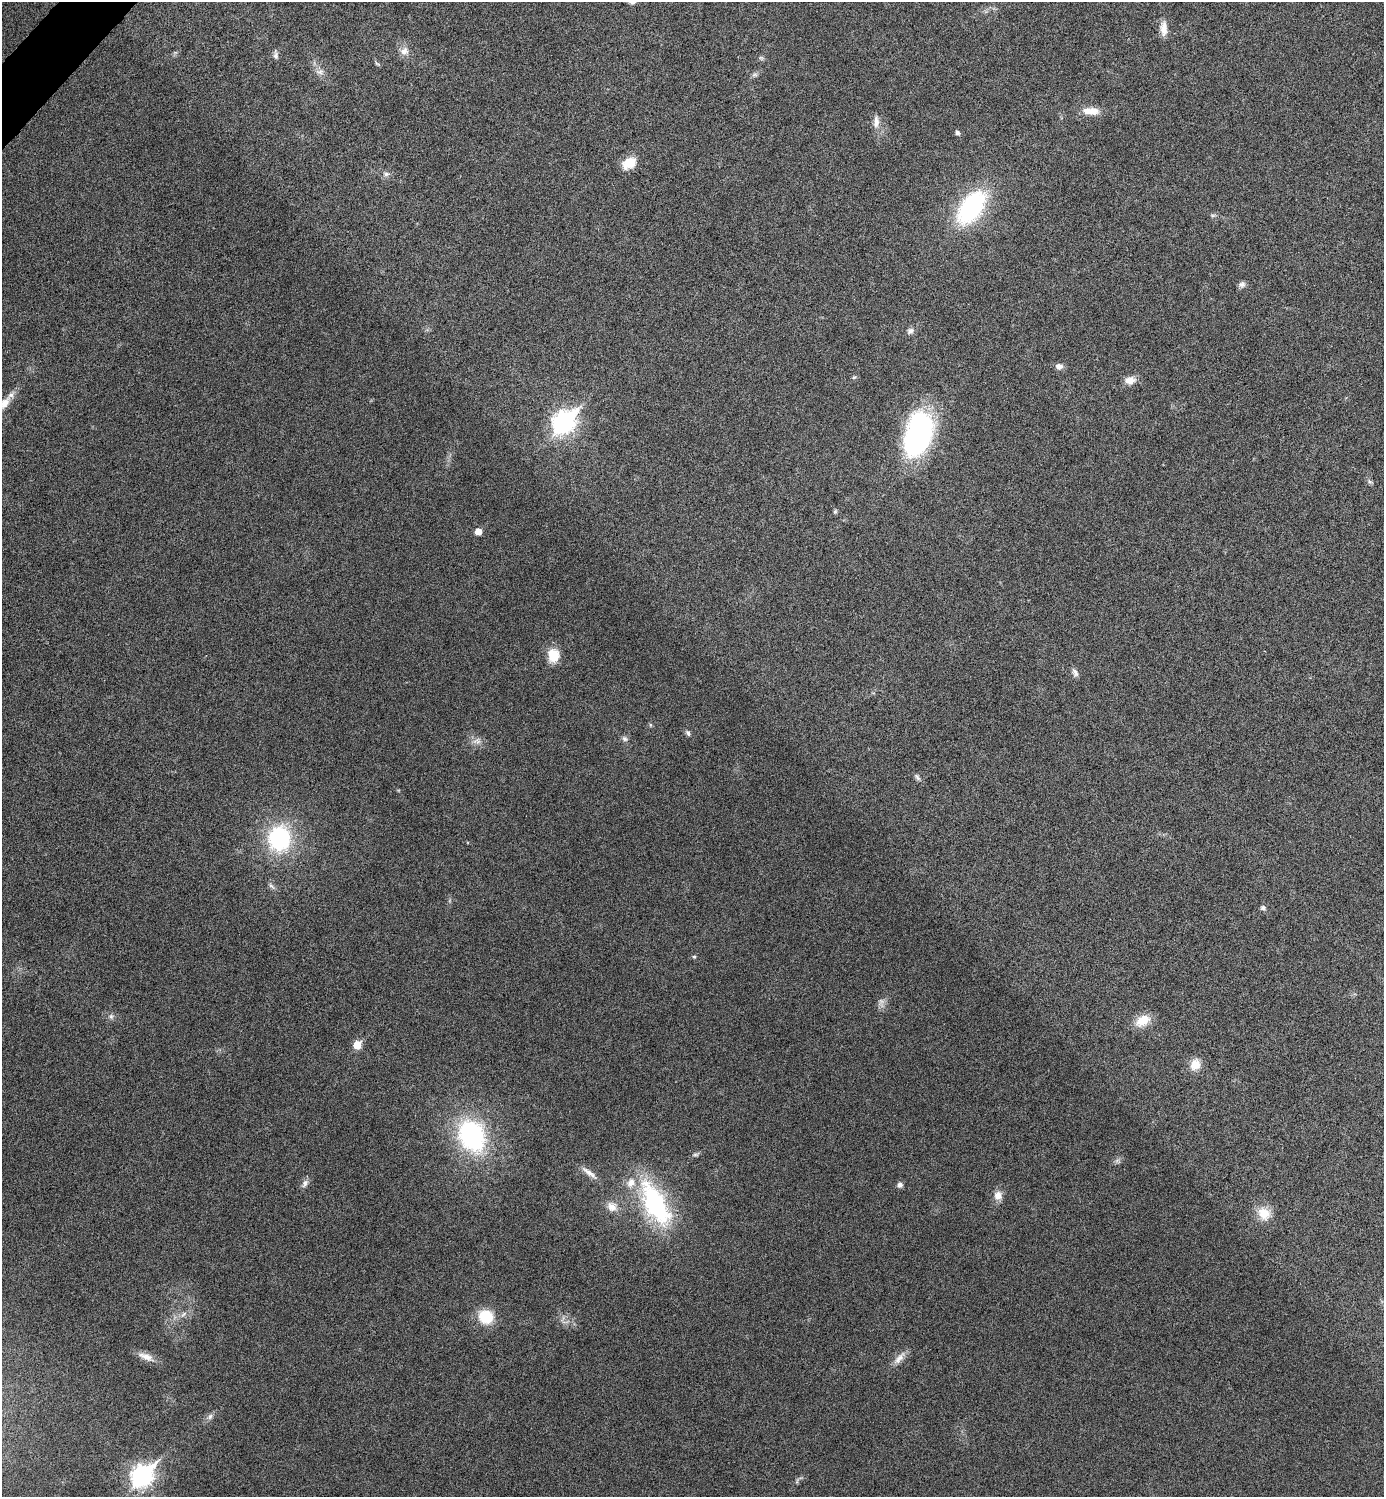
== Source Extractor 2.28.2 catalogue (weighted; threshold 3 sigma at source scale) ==
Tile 11 of 4 x 4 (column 3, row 3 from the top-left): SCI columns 2924-4305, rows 1501-2995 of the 5987 x 5987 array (HDU 1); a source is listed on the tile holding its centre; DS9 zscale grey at full resolution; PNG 1386 x 1499 px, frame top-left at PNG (2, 2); no overlay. Shown black and unused: <1% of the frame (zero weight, under 4 of 8 exposures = <1% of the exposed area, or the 3 px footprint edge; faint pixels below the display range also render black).
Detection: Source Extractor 2.28.2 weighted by HDU 2 'WHT'; one run over the whole footprint, this tile lists its part. Background 0.0326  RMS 0.0037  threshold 0.0151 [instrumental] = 3 sigma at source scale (4.09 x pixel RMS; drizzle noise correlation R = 1.36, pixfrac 0.8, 0.05/0.05 arcsec/px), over >= 5 px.
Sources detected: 59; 2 too faint to see at this stretch — not listed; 3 inside a brighter listed object's ellipse — not listed separately; the other 54 listed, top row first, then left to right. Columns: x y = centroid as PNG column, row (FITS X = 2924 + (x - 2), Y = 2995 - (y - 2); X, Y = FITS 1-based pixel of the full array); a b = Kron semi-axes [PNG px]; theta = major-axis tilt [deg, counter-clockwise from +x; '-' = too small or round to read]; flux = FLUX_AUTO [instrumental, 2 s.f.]
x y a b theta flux
1164 28 20 9 -90 3.2
404 51 12 11 - 2.6
276 55 12 6 -82 1.1
761 58 7 5 -42 0.64
377 63 8 3 -45 0.5
319 72 12 6 -11 1.6
754 75 9 4 1 0.74
1090 111 22 9 -3 4.5
876 122 18 8 88 2.5
957 132 5 4 - 0.99
629 163 16 11 32 6.4
386 174 7 6 - 0.98
971 208 38 21 53 44
1213 215 6 4 18 0.54
1242 284 9 7 22 1.1
910 331 8 7 - 1.4
1059 366 8 7 - 1.8
854 377 6 4 41 0.47
1130 380 14 9 6 3.2
4 404 27 10 52 5.4
564 422 11 8 47 200
918 434 42 23 74 75
1370 482 8 5 -44 0.76
835 511 6 5 - 0.55
478 532 5 5 - 3.3
553 656 18 12 55 5.6
1075 673 12 6 -65 1.3
650 725 6 4 72 0.42
688 733 9 5 -53 0.91
624 739 8 6 -44 1
477 741 14 8 9 2.1
917 777 10 5 -54 0.89
279 838 23 20 86 37
1263 908 7 6 - 0.91
694 957 5 4 - 0.43
111 1017 7 6 - 0.88
1142 1021 19 13 30 5.6
357 1045 6 5 - 7.8
1195 1064 12 10 61 4.8
472 1136 31 24 -63 51
695 1155 9 4 0 0.67
589 1173 25 6 -37 2.5
305 1183 13 6 57 1.5
900 1185 7 6 - 1.3
998 1196 11 10 - 2.8
655 1204 53 23 -62 47
612 1207 15 13 -44 3.4
1264 1214 19 16 -46 5.8
184 1314 11 5 43 1.5
486 1317 14 13 - 12
146 1357 23 9 -22 3.2
899 1358 23 8 49 2.8
210 1416 9 6 63 1.1
142 1476 10 8 46 180
Isophote crosses this tile's border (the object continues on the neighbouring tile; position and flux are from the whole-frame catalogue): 1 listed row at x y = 4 404